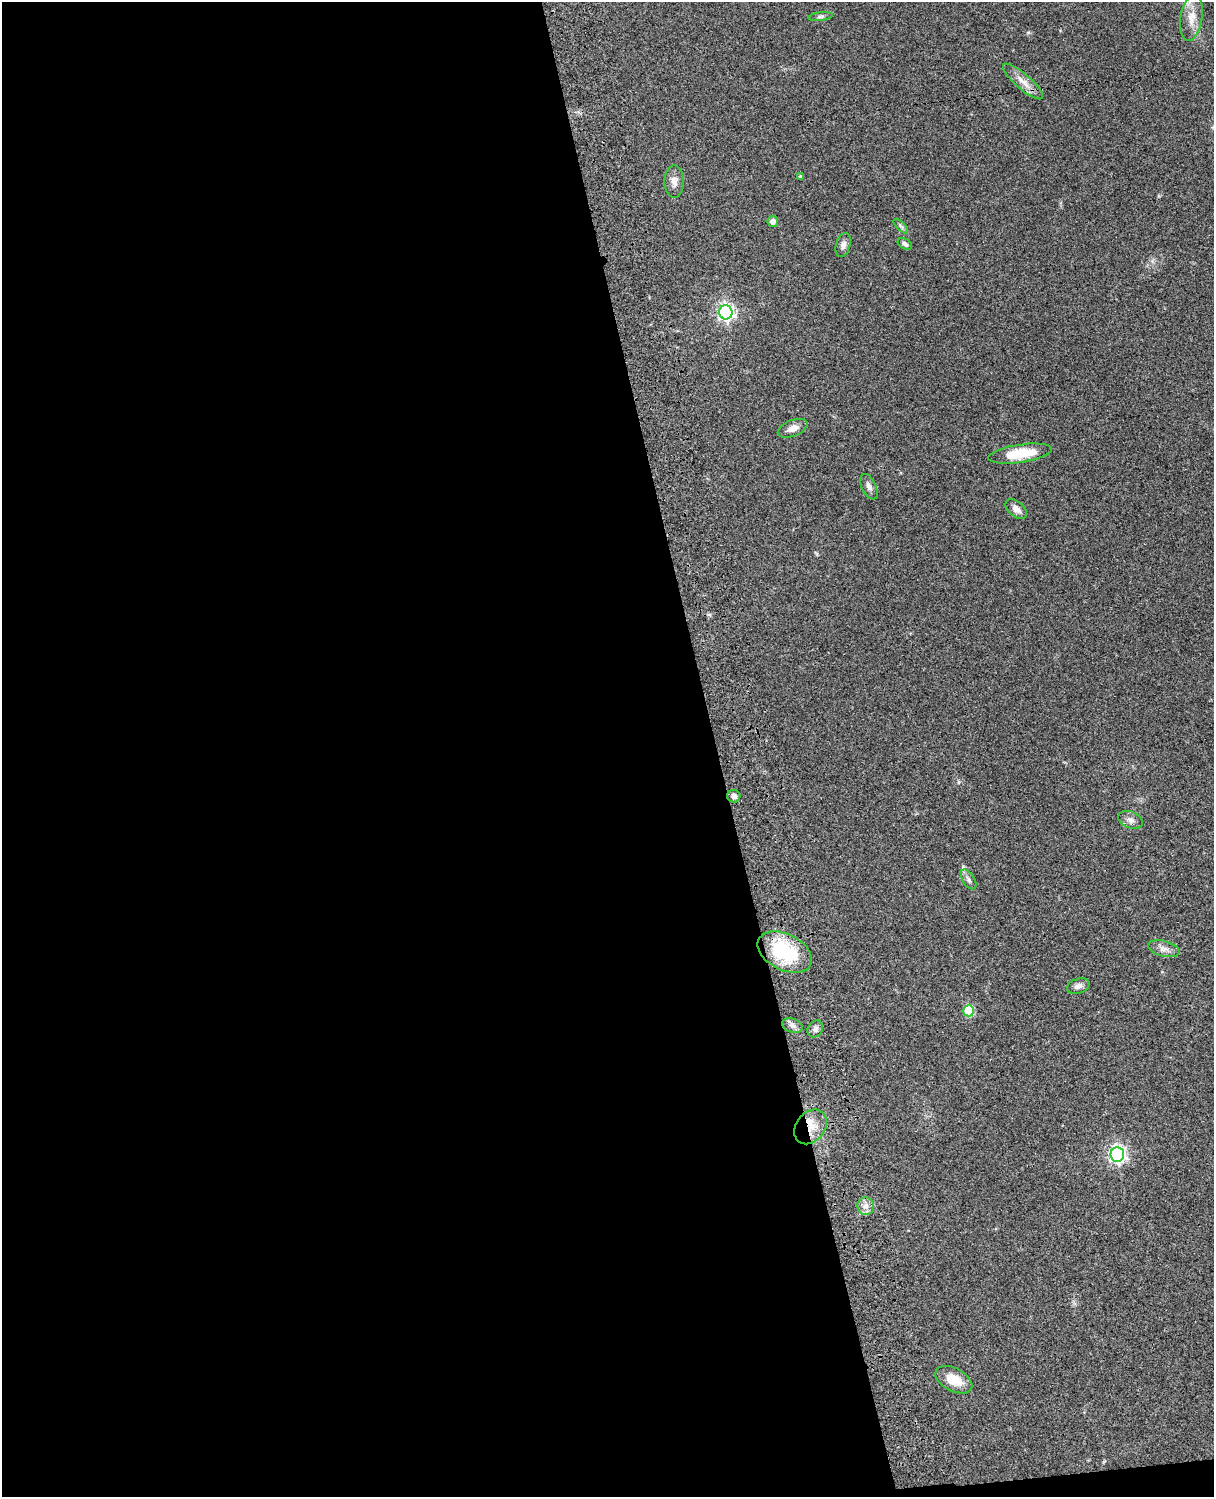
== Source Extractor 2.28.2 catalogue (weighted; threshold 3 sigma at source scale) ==
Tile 9 of 4 x 3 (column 1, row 3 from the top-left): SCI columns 122-1333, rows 278-1772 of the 5088 x 4927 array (HDU 1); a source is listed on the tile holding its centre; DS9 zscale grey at full resolution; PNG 1216 x 1499 px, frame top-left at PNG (2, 2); each listed source drawn as its Kron ellipse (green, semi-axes under 4 px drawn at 4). Shown black and unused: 59% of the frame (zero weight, under 3 of 4 exposures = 6% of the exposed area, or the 3 px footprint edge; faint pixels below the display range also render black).
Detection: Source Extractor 2.28.2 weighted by HDU 2 'WHT'; one run over the whole footprint, this tile lists its part. Background 0.0923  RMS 0.0062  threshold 0.0279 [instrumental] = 3 sigma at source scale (4.5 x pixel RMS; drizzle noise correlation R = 1.50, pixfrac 1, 0.05/0.05 arcsec/px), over >= 5 px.
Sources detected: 27; all 27 listed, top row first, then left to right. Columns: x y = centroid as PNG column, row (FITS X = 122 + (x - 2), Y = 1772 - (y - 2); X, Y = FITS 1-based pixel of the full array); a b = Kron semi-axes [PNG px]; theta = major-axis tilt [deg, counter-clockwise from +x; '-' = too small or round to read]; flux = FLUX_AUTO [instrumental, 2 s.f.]
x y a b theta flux
820 16 12 4 7 1.4
1191 18 23 11 81 8
1023 82 26 7 -41 6.2
800 177 3 3 - 1.2
674 182 16 9 90 4.6
773 221 5 5 - 3.5
901 226 9 3 -45 1.1
905 244 8 5 -28 1.8
843 245 12 7 74 2.9
726 312 7 6 - 190
793 428 16 8 21 5.2
1020 454 32 9 8 20
869 487 14 7 -65 2.8
1016 509 12 7 -40 4
734 796 6 6 - 2.3
1130 820 13 8 -20 3.2
968 879 11 6 -57 2
1164 949 16 7 -15 3.7
785 952 29 18 -26 40
1078 986 12 7 18 2.9
969 1011 5 5 - 37
792 1025 10 7 -17 2.8
815 1029 9 7 56 2.5
811 1127 19 14 52 11
1117 1155 7 7 - 220
866 1206 9 8 - 3.6
954 1380 20 11 -28 11
Overlapping masked pixels (flux is a lower limit): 1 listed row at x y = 811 1127